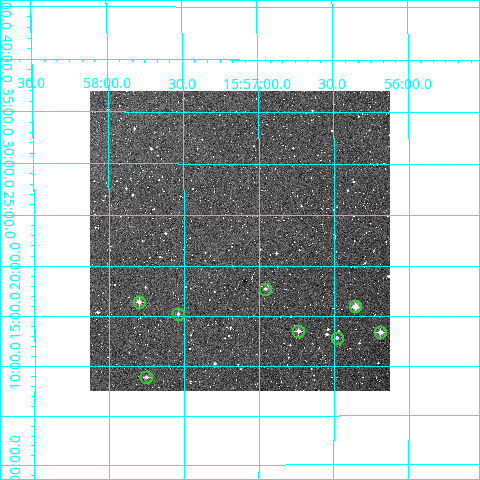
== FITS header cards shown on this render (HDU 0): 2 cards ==
NAXIS1  =                  300
NAXIS2  =                  300

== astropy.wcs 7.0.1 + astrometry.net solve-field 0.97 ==
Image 300 x 300 px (HDU 0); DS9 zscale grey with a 90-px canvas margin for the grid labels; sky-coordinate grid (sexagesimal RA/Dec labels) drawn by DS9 from the SOLVED WCS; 8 Tycho-2 reference stars matched to detected sources circled (green)
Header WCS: RA---TAN/DEC--TAN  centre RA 15:57:08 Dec +01:23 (239.28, +1.38 deg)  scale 6 arcsec/px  FOV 30.0' x 30.0'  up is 0 deg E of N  parity normal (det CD < 0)
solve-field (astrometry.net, Tycho-2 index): VERIFIED the header's WCS against the Tycho-2 star catalogue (verified at 2 index scales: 8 matches each, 0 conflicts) and refined it, rather than solving blind
Solved WCS: RA---TAN-SIP/DEC--TAN-SIP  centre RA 15:57:08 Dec +01:23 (239.28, +1.38 deg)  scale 5.99 x 5.9 arcsec/px (non-square pixels)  FOV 30.0' x 29.5'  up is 0 deg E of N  parity normal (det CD < 0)
The solver's refit moves the header's centre by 4.3 arcsec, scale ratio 0.9988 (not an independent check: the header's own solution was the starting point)
Tycho-2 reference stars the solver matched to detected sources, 8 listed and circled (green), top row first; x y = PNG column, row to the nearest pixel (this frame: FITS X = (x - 90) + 1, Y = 300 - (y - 91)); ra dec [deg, ICRS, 3 dp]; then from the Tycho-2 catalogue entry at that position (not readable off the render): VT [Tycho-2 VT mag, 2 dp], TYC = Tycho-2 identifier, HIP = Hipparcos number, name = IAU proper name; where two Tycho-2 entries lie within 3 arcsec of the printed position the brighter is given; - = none
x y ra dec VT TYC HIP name
265 289 239.240 +1.296 11.28 353-952-1 - -
139 302 239.451 +1.274 10.86 353-853-1 - -
355 306 239.090 +1.266 9.83 353-926-1 78066 -
178 314 239.386 +1.254 11.44 353-986-1 - -
298 331 239.185 +1.226 11.01 353-28-1 - -
380 332 239.049 +1.223 10.36 353-704-1 - -
337 338 239.121 +1.215 11.33 353-948-1 - -
146 377 239.438 +1.149 11.59 353-864-1 - -